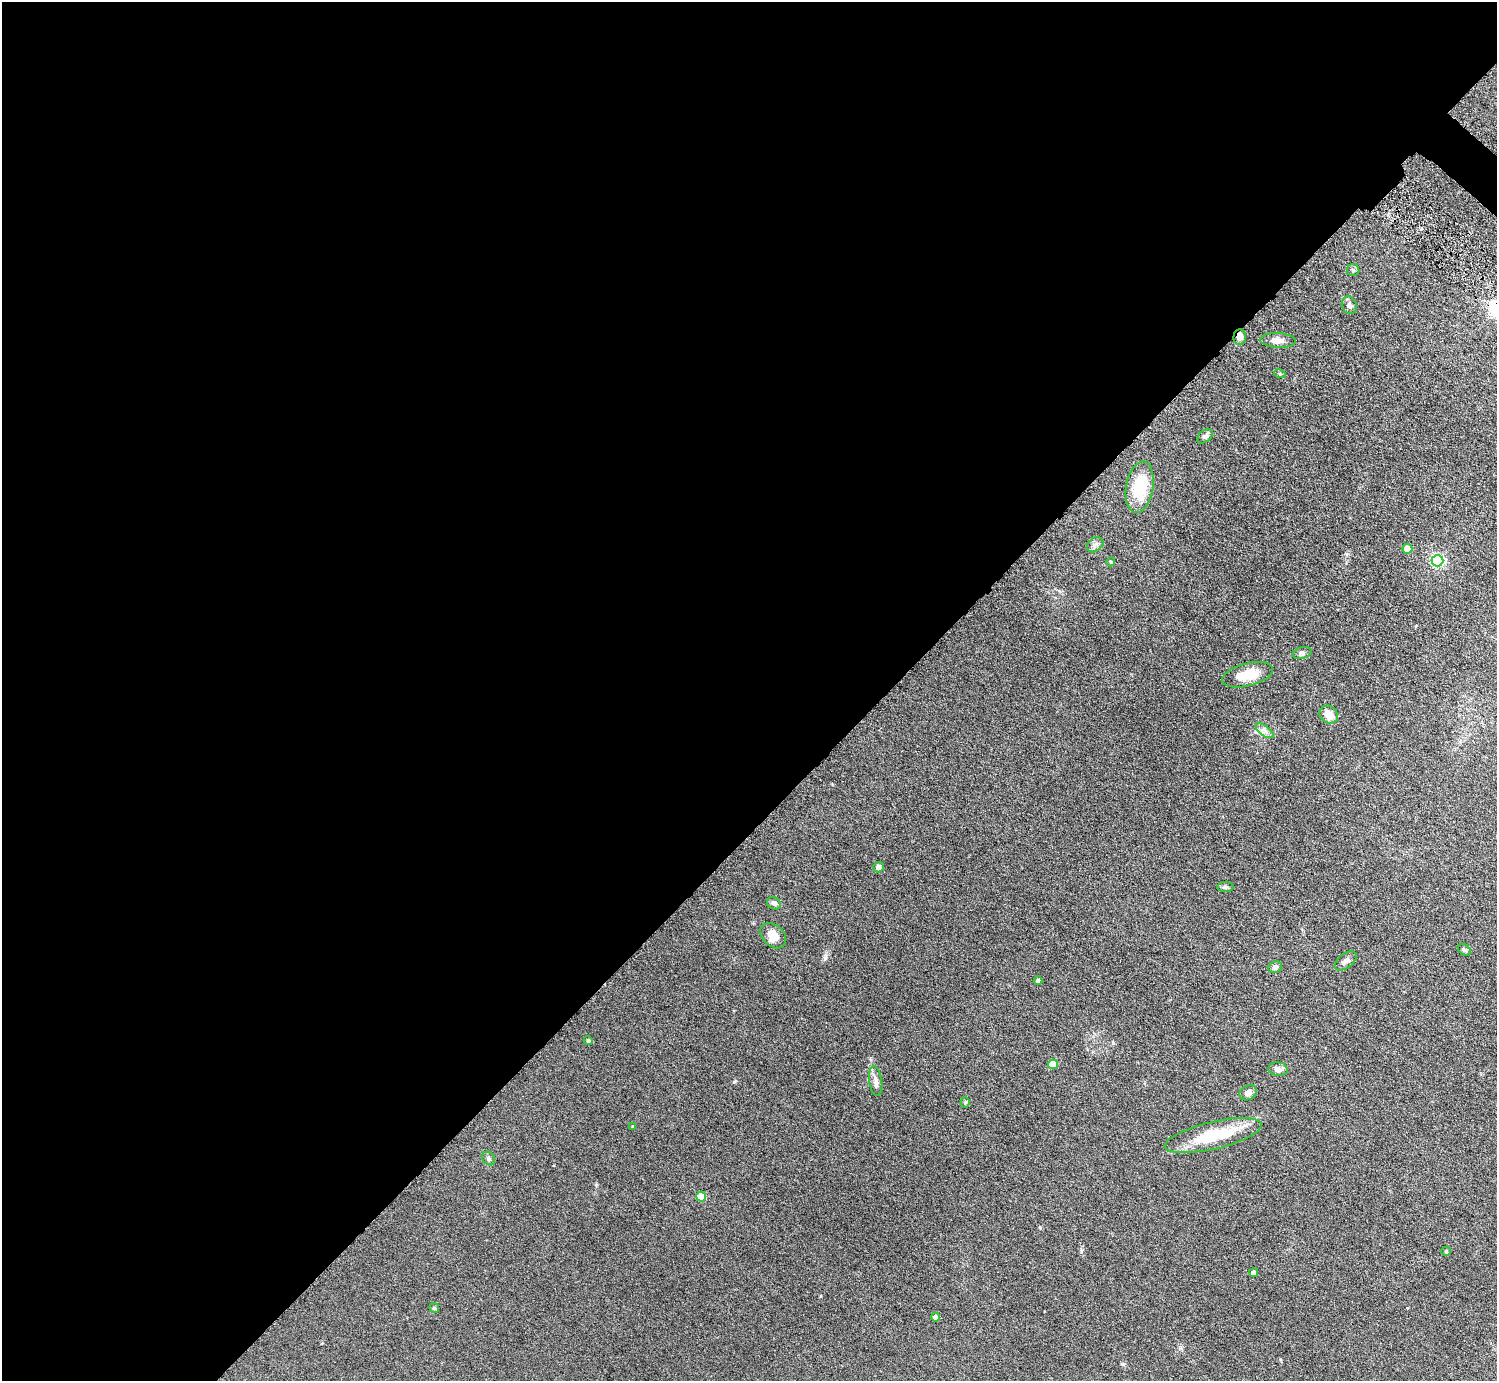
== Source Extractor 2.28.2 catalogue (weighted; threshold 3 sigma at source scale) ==
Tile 5 of 4 x 4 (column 1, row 2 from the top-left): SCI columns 109-1603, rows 3121-4499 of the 6098 x 6100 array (HDU 1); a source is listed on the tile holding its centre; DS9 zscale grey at full resolution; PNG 1499 x 1383 px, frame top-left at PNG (2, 2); each listed source drawn as its Kron ellipse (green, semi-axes under 4 px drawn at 4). Shown black and unused: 59% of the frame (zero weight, under 6 of 11 exposures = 5% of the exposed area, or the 3 px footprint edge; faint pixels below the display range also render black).
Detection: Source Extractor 2.28.2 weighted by HDU 2 'WHT'; one run over the whole footprint, this tile lists its part. Background 0.103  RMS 0.006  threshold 0.0246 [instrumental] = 3 sigma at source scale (4.09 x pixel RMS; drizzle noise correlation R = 1.36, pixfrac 0.8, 0.05/0.05 arcsec/px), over >= 5 px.
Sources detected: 37; all 37 listed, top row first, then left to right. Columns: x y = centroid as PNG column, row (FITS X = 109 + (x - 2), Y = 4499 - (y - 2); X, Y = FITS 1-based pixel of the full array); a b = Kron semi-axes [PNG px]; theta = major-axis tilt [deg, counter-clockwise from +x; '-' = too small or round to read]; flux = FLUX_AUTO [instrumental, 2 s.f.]
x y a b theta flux
1353 270 6 6 - 0.93
1349 305 9 7 -68 2.1
1240 337 8 6 87 3.6
1278 340 18 7 -3 3.5
1280 374 6 3 -18 0.57
1205 436 9 5 39 1.6
1140 487 26 13 80 21
1095 545 9 6 37 1.7
1407 549 5 5 - 9.3
1437 561 6 6 - 83
1111 562 4 4 - 0.56
1302 653 9 5 15 1.4
1248 675 26 11 14 11
1329 715 10 8 -42 5.7
1265 731 10 5 -36 1.9
878 867 5 5 - 2.4
1225 887 8 5 1 1.1
774 903 7 6 - 1.9
773 936 14 10 -42 6.3
1464 950 7 5 -36 1
1346 961 13 7 37 2.2
1275 967 7 5 21 1.6
1038 981 4 4 - 1.5
588 1041 4 4 - 0.87
1053 1064 5 5 - 11
1278 1069 10 6 -7 2.6
876 1081 15 6 -81 2.6
1248 1093 9 7 31 2.6
965 1103 5 4 - 0.6
633 1126 4 3 - 0.5
1213 1135 50 13 13 25
489 1158 7 5 -48 1.2
701 1197 5 5 - 16
1446 1251 5 4 - 0.53
1254 1273 4 4 - 3.2
434 1308 5 5 - 0.68
935 1317 4 4 - 2.6
Overlapping masked pixels (flux is a lower limit): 1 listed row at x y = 1240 337
Unlisted compact peaks at least as high as the median listed source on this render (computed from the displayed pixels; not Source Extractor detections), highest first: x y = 734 1082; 825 958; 1122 1364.